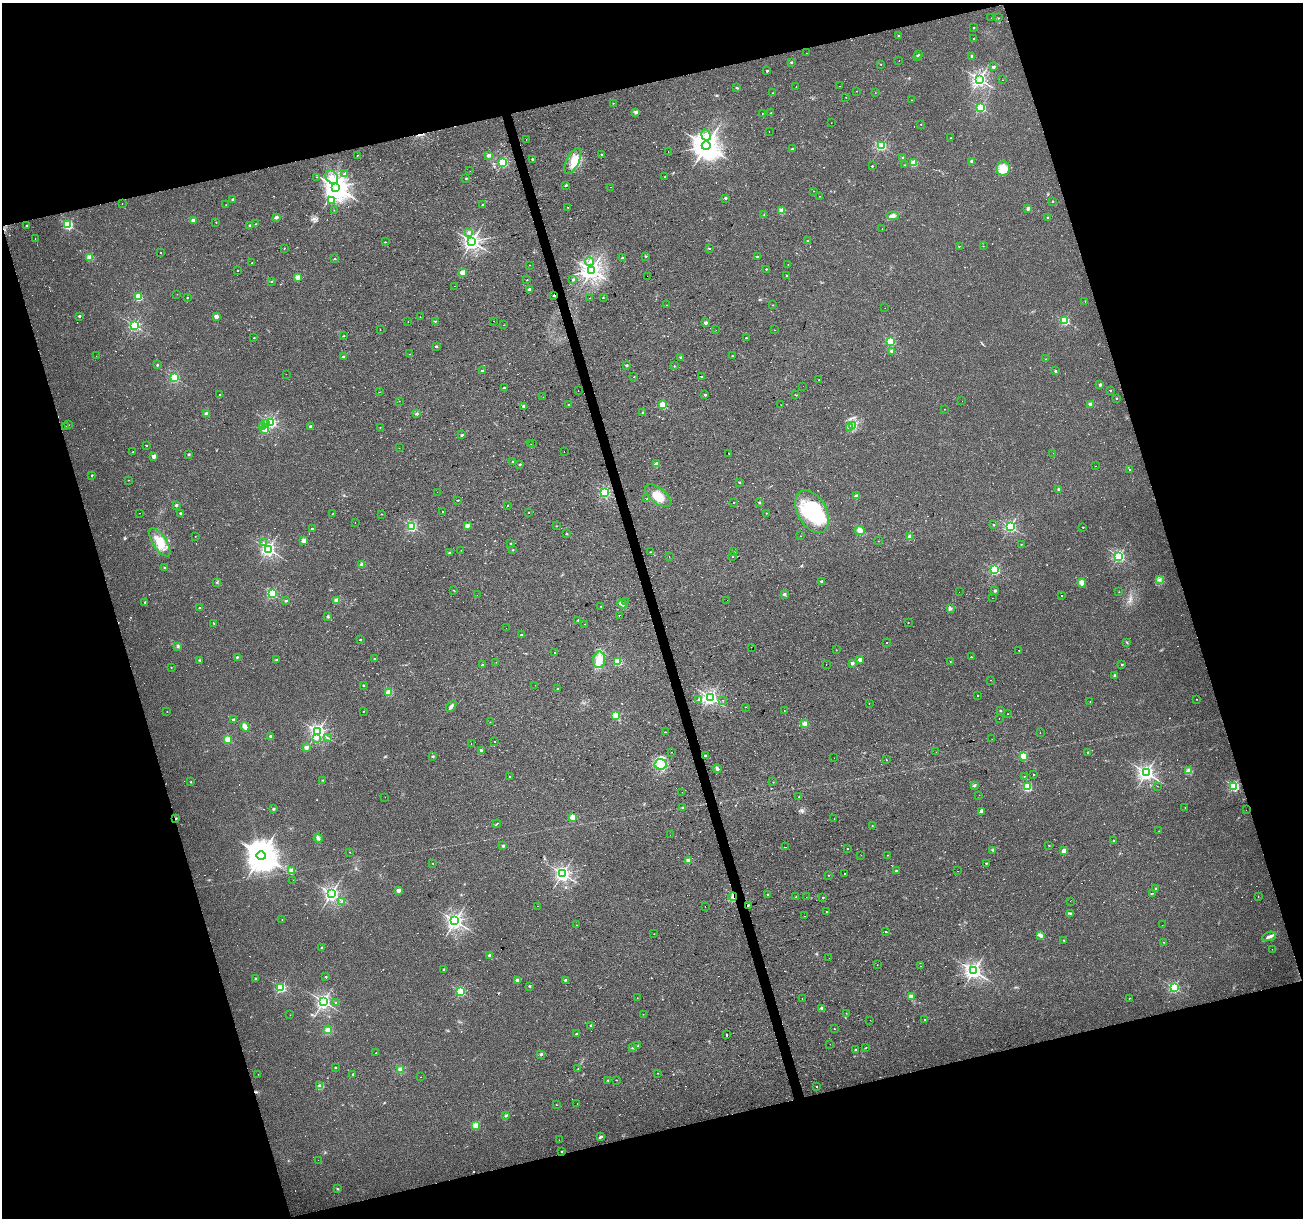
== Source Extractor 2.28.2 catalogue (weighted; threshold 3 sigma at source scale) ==
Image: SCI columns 1-5204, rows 48-4910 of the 5204 x 5007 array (HDU 1 of 3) = the unmasked area's bounding box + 8 px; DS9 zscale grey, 4 x 4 block average (1 PNG px = mean of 4 x 4 image px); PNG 1305 x 1220 px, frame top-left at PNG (2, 3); each listed source drawn as its Kron ellipse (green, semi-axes under 4 px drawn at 4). Shown black and unused: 34% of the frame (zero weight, under 2 of 3 exposures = <1% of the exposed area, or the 3 px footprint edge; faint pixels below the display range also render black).
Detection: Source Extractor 2.28.2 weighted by HDU 2 'WHT'. Background 0.0333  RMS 0.0067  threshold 0.0302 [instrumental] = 3 sigma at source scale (4.5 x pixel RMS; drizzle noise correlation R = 1.50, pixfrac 1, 0.0396/0.0396 arcsec/px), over >= 5 px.
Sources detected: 774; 8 too faint to see at this stretch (4 x 4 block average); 2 inside a brighter object's white glare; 156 cosmic-ray / hot-pixel residue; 1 long thin detection or spike segment (spike, bleed or trail) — neither listed nor drawn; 6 coinciding with a brighter row at this scale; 3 inside a brighter listed object's ellipse — not listed separately; of the other 598, all 500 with FLUX_AUTO >= 1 (the completeness limit of this list) listed and drawn (98 fainter detections not listed), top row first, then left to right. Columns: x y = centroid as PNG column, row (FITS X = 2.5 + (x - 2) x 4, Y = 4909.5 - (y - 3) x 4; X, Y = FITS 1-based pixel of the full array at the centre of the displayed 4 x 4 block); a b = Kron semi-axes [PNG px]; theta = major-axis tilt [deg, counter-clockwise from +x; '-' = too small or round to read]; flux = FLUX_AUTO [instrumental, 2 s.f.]
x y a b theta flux
991 18 2 2 - 1
998 18 2 2 - 1.6
974 28 2 2 - 5.9
899 36 2 2 - 18
974 39 2 2 - 2.6
806 53 2 2 - 2.5
918 55 2 2 - 4.7
917 56 3 2 - 2.8
972 56 2 2 - 21
899 60 2 2 - 5.5
791 62 2 2 - 11
881 64 2 2 - 2.5
993 67 2 2 - 23
767 71 2 2 - 10
979 79 2 2 - 1500
1002 80 2 2 - 3
840 86 2 2 - 1.7
796 87 2 2 - 2.7
736 88 2 2 - 8.5
856 91 2 2 - 2
773 93 2 2 - 5
875 93 2 2 - 1
846 97 2 2 - 1.4
912 100 2 2 - 1.4
613 103 2 2 - 1.6
980 108 2 2 - 480
636 112 2 2 - 41
771 113 2 2 - 1.8
762 114 2 2 - 6.4
831 123 2 2 - 5.1
921 124 2 2 - 3.2
769 132 2 2 - 2.3
706 135 5 4 - 17
951 138 2 2 - 3
526 139 2 2 - 1.2
706 146 4 4 - 5600
881 146 2 2 - 510
792 149 2 2 - 6.7
668 151 2 2 - 1.3
602 154 2 2 - 5.3
357 155 2 2 - 1.5
489 155 2 2 - 42
903 158 2 2 - 11
533 159 2 2 - 27
573 161 14 6 64 46
972 161 2 2 - 45
502 163 2 2 - 430
914 163 2 2 - 170
904 165 2 2 - 2.9
872 166 2 2 - 6
1003 169 7 6 - 32
470 171 2 2 - 3.2
344 174 3 2 - 4.2
317 177 2 2 - 1.4
332 177 7 5 -53 27
665 177 2 2 - 4.1
466 178 2 2 - 1.9
566 185 2 2 - 15
336 187 4 3 - 5100
610 187 2 2 - 1
814 191 2 2 - 1.1
820 196 2 2 - 2.4
725 198 2 2 - 13
233 199 2 2 - 19
331 201 2 2 - 59
1053 201 2 2 - 2.2
122 204 2 2 - 5.5
226 205 2 2 - 1.8
483 205 2 2 - 10
568 207 2 2 - 1.7
1028 208 2 2 - 40
334 210 2 2 - 1
782 211 2 2 - 120
764 215 2 2 - 1.1
893 216 6 4 -5 14
276 217 2 2 - 40
1048 217 2 2 - 14
193 220 2 2 - 68
216 222 2 2 - 1.3
256 224 2 2 - 3.4
68 225 2 2 - 470
250 225 2 2 - 20
27 226 2 2 - 5.1
882 229 2 2 - 1.4
469 232 2 2 - 2.4
35 238 2 2 - 1.4
807 241 2 2 - 7.2
385 242 2 2 - 3.2
472 242 2 2 - 1900
959 246 2 2 - 2.9
983 246 2 2 - 1.8
284 248 2 2 - 1.6
709 249 2 2 - 3.2
160 253 2 2 - 1.8
645 256 2 2 - 9.7
90 257 2 2 - 190
757 257 2 2 - 12
623 258 2 2 - 24
335 259 2 2 - 7.7
590 262 4 2 - 5.6
251 263 2 2 - 4.1
788 264 2 2 - 2.5
530 265 2 2 - 1.1
766 269 2 2 - 5.6
238 270 2 2 - 2.8
592 270 3 3 - 2200
462 272 2 2 - 120
787 275 2 2 - 7.3
647 276 2 2 - 1.3
297 277 2 2 - 120
527 280 2 2 - 4.2
573 280 2 2 - 10
271 281 2 2 - 5.3
455 286 2 2 - 2.2
529 289 2 2 - 18
177 294 2 2 - 1.4
554 295 2 2 - 8.2
138 297 2 2 - 250
187 298 2 2 - 5
590 298 2 2 - 4
603 298 2 2 - 5
1085 301 3 2 - 1.1
667 305 2 2 - 1.7
773 305 2 2 - 2.8
885 308 2 2 - 2.2
79 316 2 2 - 16
216 316 2 2 - 65
420 317 2 2 - 1.1
1064 320 2 2 - 370
435 321 2 2 - 2.1
493 321 2 2 - 4.6
408 322 2 2 - 1.9
705 323 2 2 - 28
134 325 2 2 - 680
504 325 2 2 - 2.1
380 329 2 2 - 2.3
716 330 2 2 - 1.4
774 330 2 2 - 1.5
344 336 2 2 - 3.8
254 338 2 2 - 4.2
746 338 2 2 - 5.7
891 341 2 2 - 260
436 346 2 2 - 14
892 351 2 2 - 44
410 354 2 2 - 1.3
96 356 2 2 - 1.1
732 356 2 2 - 4
343 357 2 2 - 16
681 357 2 2 - 24
1046 359 2 2 - 1.2
157 365 2 2 - 8.2
626 365 2 2 - 16
674 366 2 2 - 5.4
482 371 2 2 - 18
1055 371 2 2 - 8.6
286 374 2 2 - 6.1
702 376 2 2 - 5
634 377 2 2 - 1.2
174 378 2 2 - 480
819 380 2 2 - 2.9
1100 385 2 2 - 24
803 386 2 2 - 1.8
504 388 2 2 - 14
1110 390 2 2 - 7.6
578 391 2 2 - 1.2
379 392 2 2 - 1.3
219 395 2 2 - 1.4
705 395 2 2 - 16
796 395 3 2 - 2
543 397 2 2 - 1.3
1116 398 2 2 - 7.3
399 401 2 2 - 1.5
962 401 2 2 - 1.5
569 404 2 2 - 3.8
1090 404 2 2 - 80
663 405 2 2 - 200
781 405 2 2 - 1.5
523 406 2 2 - 22
944 409 2 2 - 1.4
643 412 2 2 - 5.8
206 414 2 2 - 56
417 414 3 2 - 4.1
265 423 2 2 - 5.6
270 423 2 2 - 700
68 425 2 2 - 4.5
853 425 4 3 - 8.9
65 426 2 2 - 1.2
310 426 2 2 - 29
262 427 2 2 - 3.4
380 427 2 2 - 2.1
850 427 3 2 - 5.1
265 429 2 2 - 84
462 435 3 2 - 4.6
533 443 2 2 - 8.2
531 444 2 2 - 3.3
146 445 2 2 - 1.9
399 448 2 2 - 1.4
564 451 2 2 - 1.9
133 452 2 2 - 4
1053 453 2 2 - 1.6
189 454 2 2 - 15
729 454 2 2 - 1.3
153 456 2 2 - 50
513 462 2 2 - 4.7
520 464 2 2 - 13
656 464 2 2 - 62
1096 466 2 2 - 4.4
1129 470 2 2 - 4.8
92 475 2 2 - 6.8
128 480 2 2 - 1.5
739 482 2 2 - 10
1059 489 3 2 - 5.8
437 492 2 2 - 1.1
604 492 2 2 - 580
658 496 15 7 -39 58
856 496 2 2 - 42
647 499 2 2 - 12
458 500 2 2 - 5.6
734 502 2 2 - 3.6
759 503 2 2 - 14
176 505 2 2 - 24
507 505 2 2 - 2.7
442 511 2 2 - 2.5
529 512 2 2 - 1.4
812 512 23 14 -61 290
139 513 2 2 - 5.2
180 513 2 2 - 9.4
766 513 2 2 - 3
332 514 2 2 - 1.7
381 514 2 2 - 1.5
355 522 2 2 - 2.2
994 525 2 2 - 9.5
411 526 2 2 - 570
467 526 2 2 - 43
556 526 2 2 - 2.3
1010 527 2 2 - 750
1083 527 2 2 - 5
312 529 2 2 - 8.1
860 530 5 4 - 20
567 533 2 2 - 11
195 536 2 2 - 1.5
800 536 2 2 - 1.4
910 537 2 2 - 57
304 541 2 2 - 84
878 541 2 2 - 1.3
160 542 16 7 -57 59
264 543 3 2 - 2.4
511 543 2 2 - 5.3
1021 544 2 2 - 1.5
268 549 2 2 - 1300
461 550 2 2 - 1.4
513 550 2 2 - 4.1
449 552 2 2 - 14
650 552 2 2 - 6.8
734 552 2 2 - 2.3
669 556 2 2 - 2.2
1119 556 2 2 - 720
733 557 2 2 - 2.1
362 565 2 2 - 68
165 567 2 2 - 13
995 570 2 2 - 490
1159 580 4 2 - 4.1
217 582 2 2 - 1.6
822 582 2 2 - 35
1082 583 5 3 - 20
454 590 2 2 - 2.9
995 591 2 2 - 20
959 592 2 2 - 1
1119 592 2 2 - 1.6
272 594 2 2 - 480
784 594 2 2 - 21
477 595 2 2 - 1.1
1061 596 2 2 - 2.9
992 598 2 2 - 1.3
286 600 2 2 - 7.1
336 600 2 2 - 100
727 600 2 2 - 2.2
145 602 2 2 - 6.9
625 602 2 2 - 1.3
622 604 5 3 - 11
601 606 2 2 - 5.7
200 608 2 2 - 17
950 609 4 2 - 4.3
328 616 2 2 - 19
619 616 2 2 - 3.1
578 620 2 2 - 7
213 623 3 2 - 2.6
908 623 2 2 - 2.6
585 624 2 2 - 6.5
506 628 2 2 - 2.3
521 635 2 2 - 10
360 640 2 2 - 7.9
887 642 2 2 - 1.9
1127 642 3 2 - 2.4
178 646 3 3 - 6.1
751 647 2 2 - 2
836 650 2 2 - 1.1
1019 650 2 2 - 2.3
555 653 2 2 - 5.5
237 657 2 2 - 12
971 657 2 2 - 4
374 659 2 2 - 7.6
200 660 2 2 - 3.1
277 660 2 2 - 21
599 660 8 6 82 36
860 660 2 2 - 59
950 661 2 2 - 1.2
496 662 2 2 - 1.2
618 662 2 2 - 240
852 663 2 2 - 29
826 664 2 2 - 2.7
1122 664 2 2 - 10
482 665 2 2 - 9.9
171 667 2 2 - 2.3
1114 675 2 2 - 14
990 680 2 2 - 1.5
363 685 2 2 - 10
535 685 2 2 - 1.4
558 689 2 2 - 1.2
389 692 2 2 - 200
977 696 2 2 - 2.3
710 697 2 2 - 1300
699 699 2 2 - 8.6
1197 699 2 2 - 1.1
723 700 2 2 - 1.5
1090 702 2 2 - 1.3
869 703 2 2 - 1.2
451 706 7 3 51 11
745 707 2 2 - 1.6
167 711 2 2 - 2.3
363 711 2 2 - 2.3
784 711 2 2 - 8.3
1000 711 2 2 - 8.7
1008 714 2 2 - 1
615 715 2 2 - 200
999 718 2 2 - 2.4
233 719 2 2 - 15
490 722 2 2 - 1.3
805 724 2 2 - 110
245 727 5 3 - 23
318 731 2 2 - 1400
665 732 2 2 - 3.8
1040 733 2 2 - 1.2
270 736 2 2 - 11
327 738 3 2 - 4
228 739 2 2 - 200
316 739 2 2 - 11
992 739 2 2 - 1.1
494 742 2 2 - 3.6
471 744 2 2 - 2
306 747 2 2 - 47
481 750 2 2 - 19
672 752 2 2 - 1.2
936 752 2 2 - 2.1
1088 752 2 2 - 13
433 756 3 2 - 3.9
705 756 2 2 - 7.1
1024 756 2 2 - 200
834 758 2 2 - 1.6
886 760 2 2 - 6.1
661 764 6 5 - 27
717 768 4 3 - 8.3
1189 771 2 2 - 130
1146 773 2 2 - 1600
1033 775 2 2 - 2
1024 776 2 2 - 1.6
509 777 2 2 - 2.4
323 780 2 2 - 1.1
191 782 2 2 - 5.7
773 782 2 2 - 1.4
974 785 2 2 - 25
1157 786 2 2 - 1.3
1234 786 2 2 - 530
1027 787 2 2 - 320
682 792 2 2 - 3.9
979 795 2 2 - 1.9
385 797 2 2 - 2.8
799 797 2 2 - 6.9
1185 807 2 2 - 9.6
683 808 2 2 - 15
273 809 2 2 - 15
1246 810 2 2 - 3.3
981 811 3 2 - 14
572 817 2 2 - 120
176 818 2 2 - 13
834 818 2 2 - 1.1
497 824 4 2 - 3
872 826 2 2 - 2.9
1159 831 2 2 - 1.2
670 835 2 2 - 7.9
318 838 4 2 - 7
1114 841 2 2 - 9.2
1049 845 2 2 - 1.9
503 846 2 2 - 25
785 847 2 2 - 3.3
847 849 2 2 - 2.9
993 850 2 2 - 2.6
1064 851 2 2 - 87
350 852 2 2 - 1.2
261 855 5 4 - 5000
861 855 2 2 - 2.6
887 855 2 2 - 2
688 860 2 2 - 72
433 863 2 2 - 1.8
986 863 2 2 - 8.5
291 870 2 2 - 61
896 871 2 2 - 23
958 871 2 2 - 2.6
562 874 2 2 - 1400
844 874 2 2 - 42
828 875 2 2 - 3.1
293 880 2 2 - 20
1155 888 2 2 - 6.2
398 890 2 2 - 69
1153 893 2 2 - 1.5
331 894 3 2 - 1400
768 894 2 2 - 9.6
1258 896 2 2 - 2.1
733 897 4 2 - 7.4
796 897 2 2 - 5
806 897 2 2 - 9.2
823 897 2 2 - 6.7
1070 901 2 2 - 2.7
341 902 2 2 - 1.3
748 905 2 2 - 6.3
537 906 2 2 - 3.8
705 907 2 2 - 1.5
826 912 2 2 - 14
1070 913 2 2 - 11
805 916 2 2 - 4.1
282 920 2 2 - 2
455 921 2 2 - 1800
576 925 2 2 - 4.4
1162 925 2 2 - 3.7
885 931 2 2 - 24
654 934 2 2 - 1.3
1040 935 4 3 - 11
1269 936 7 3 19 12
1064 940 2 2 - 2.7
1164 942 2 2 - 3.5
321 948 2 2 - 5
1272 949 2 2 - 1.1
490 955 2 2 - 41
829 958 2 2 - 1.3
877 965 2 2 - 1.4
920 966 2 2 - 1.2
444 970 2 2 - 8.8
974 971 2 2 - 1800
326 977 2 2 - 5.9
255 978 2 2 - 8.5
517 980 2 2 - 30
565 980 2 2 - 10
530 986 3 2 - 3.2
281 987 2 2 - 480
1174 987 2 2 - 530
460 991 2 2 - 430
911 996 2 2 - 94
637 998 2 2 - 2.3
1129 998 2 2 - 1.7
802 999 2 2 - 1.8
323 1001 2 2 - 1400
335 1002 2 2 - 2.7
822 1008 2 2 - 32
846 1013 2 2 - 3.4
643 1014 2 2 - 1.8
290 1015 2 2 - 1.4
870 1020 2 2 - 1.3
924 1020 2 2 - 19
591 1025 2 2 - 18
834 1029 2 2 - 2
328 1030 4 4 - 17
576 1034 2 2 - 5.8
727 1035 2 2 - 120
830 1044 2 2 - 2.6
638 1045 3 2 - 2.9
866 1047 3 2 - 1.9
632 1048 2 2 - 1.2
855 1050 2 2 - 17
376 1052 2 2 - 3.4
541 1054 3 2 - 5.2
335 1067 2 2 - 7.6
400 1069 4 3 - 9.5
578 1069 2 2 - 2.8
658 1073 2 2 - 2.1
258 1074 2 2 - 2
353 1074 2 2 - 8.7
421 1077 2 2 - 5.7
608 1080 2 2 - 4.5
616 1080 2 2 - 2.3
320 1086 2 2 - 3.2
816 1086 2 2 - 3
577 1103 2 2 - 2.7
556 1105 2 2 - 1
506 1115 3 2 - 3.8
476 1125 2 2 - 200
601 1137 4 2 - 6.9
559 1140 2 2 - 2.4
562 1151 2 2 - 5.4
318 1160 2 2 - 1.5
338 1189 2 2 - 2.8
Overlapping masked pixels (flux is a lower limit): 4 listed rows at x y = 554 295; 176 818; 733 897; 748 905
Diffuse or blended objects may show on this block-average render without a row.